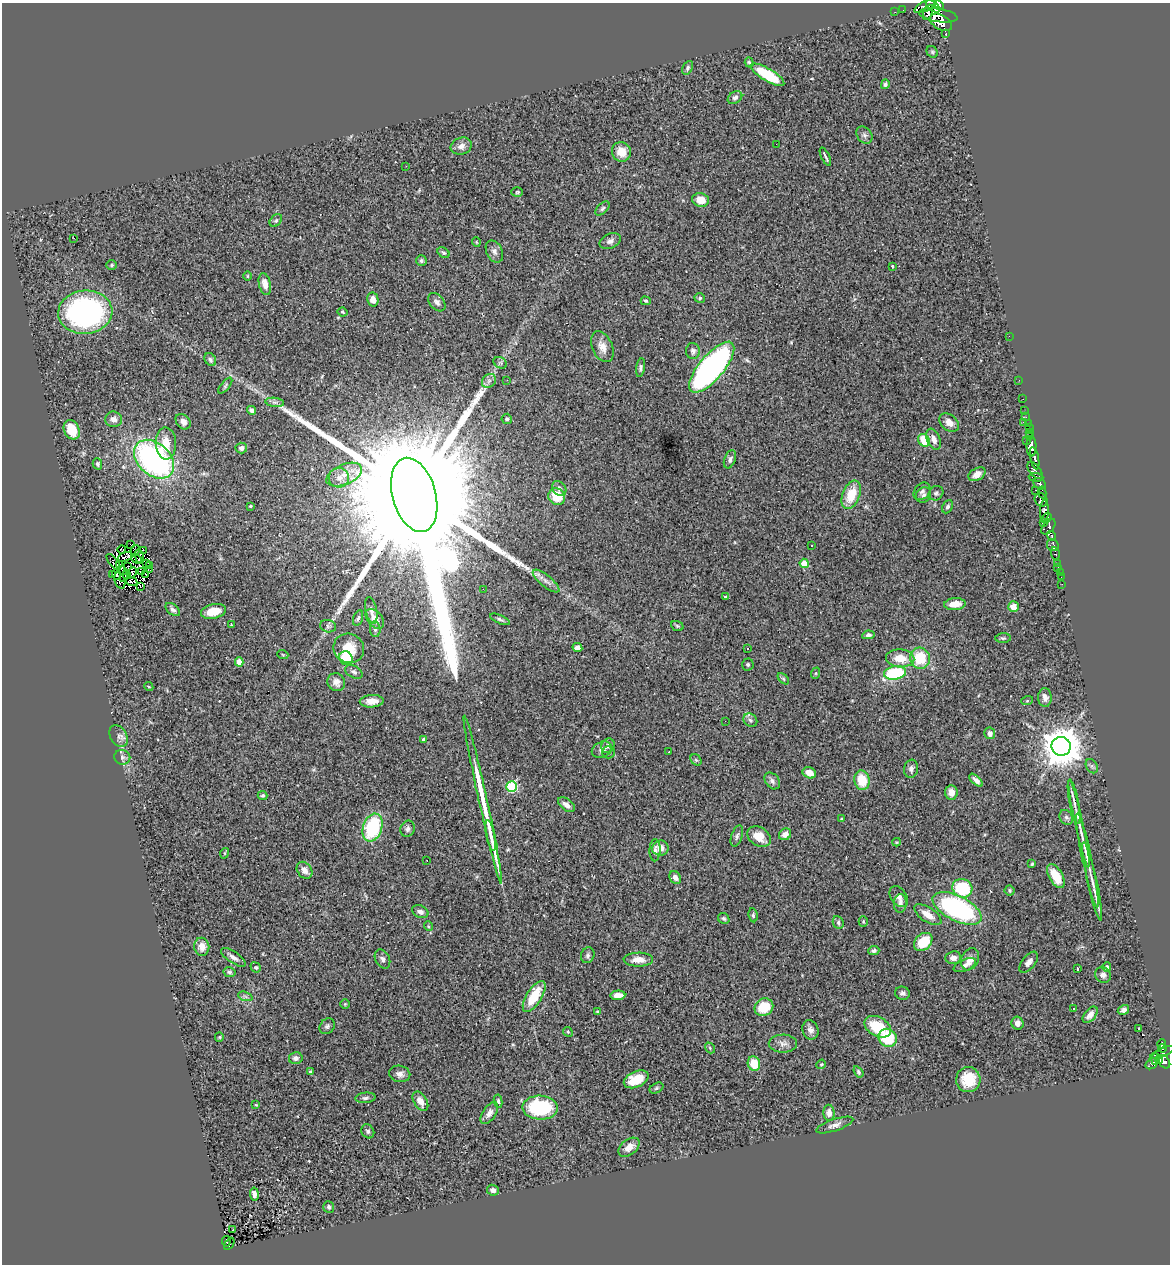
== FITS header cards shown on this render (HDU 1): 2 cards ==
NAXIS1  =                 1168
NAXIS2  =                 1262

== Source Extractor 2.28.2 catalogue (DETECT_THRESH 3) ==
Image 1168 x 1262 px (HDU 1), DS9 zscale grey, 1 PNG px = 1 image px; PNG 1172 x 1266 px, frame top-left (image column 1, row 1262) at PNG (2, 3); each listed source drawn as its Kron ellipse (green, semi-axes under 4 px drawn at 4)
Background 0.69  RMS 0.054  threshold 0.163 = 3 sigma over >= 5 px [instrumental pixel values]
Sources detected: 296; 4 with non-positive FLUX_AUTO (blend fragments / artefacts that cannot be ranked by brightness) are neither listed nor drawn; the other 292 listed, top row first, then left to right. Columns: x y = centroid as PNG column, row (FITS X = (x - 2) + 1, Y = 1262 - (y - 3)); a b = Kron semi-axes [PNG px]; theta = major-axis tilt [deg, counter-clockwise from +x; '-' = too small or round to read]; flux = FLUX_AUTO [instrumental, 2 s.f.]
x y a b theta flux
939 5 5 4 - 340
925 6 12 5 27 420
933 6 8 4 -35 490
903 10 2 2 - 1.7
895 12 2 2 - 2.1
928 12 8 4 67 270
938 15 19 6 -9 700
941 22 12 7 -30 900
946 34 3 3 - 47
932 52 6 5 - 4.8
749 62 5 4 - 5.5
688 68 7 5 62 7.2
767 75 19 6 -30 170
885 84 5 4 - 8.1
735 98 8 6 34 9.7
864 135 9 7 -52 12
776 144 2 2 - 13
461 146 11 8 19 22
621 152 10 9 - 49
825 157 10 3 -64 11
406 166 3 2 - 2.6
517 192 6 5 - 5
701 200 8 7 - 40
602 208 9 5 44 7.9
276 221 7 5 48 7
74 238 2 2 - 22
610 241 11 7 23 14
476 242 5 3 - 2.7
494 251 12 8 -63 17
444 253 6 4 -38 6
421 261 5 5 - 6.6
112 265 5 4 - 5.1
892 266 3 3 - 7.3
247 276 5 3 - 3.1
265 284 11 6 -76 31
700 298 5 4 - 5.9
373 299 7 5 -78 45
646 301 5 3 - 4.4
437 302 10 7 -48 16
85 312 27 21 5 900
343 312 5 3 - 3.9
1009 336 2 2 - 27
602 347 16 10 -66 34
693 351 8 7 - 12
210 360 7 5 -58 9.3
500 363 7 5 -29 7.5
712 367 32 12 50 1300
641 368 9 4 81 8.8
507 380 2 2 - 2.4
1019 380 3 2 - 3.4
489 381 8 6 45 13
225 386 9 4 51 6.3
1023 399 2 2 - 6.9
275 402 9 4 -8 11
251 410 5 4 - 12
1025 411 2 2 - 3.4
1026 417 3 3 - 2.7
114 419 8 8 - 21
507 419 5 5 - 7.5
183 422 8 6 -49 16
1023 422 2 2 - 23
949 423 11 7 -39 26
1028 423 2 2 - 4.9
1029 427 2 2 - 4.7
72 430 10 7 -65 87
1030 433 3 3 - 33
1029 436 4 3 - 9.5
934 439 11 6 -68 22
924 440 7 5 -57 95
1026 440 3 2 - 12
166 443 16 10 -87 55
1031 446 10 5 89 530
241 448 6 5 - 15
1035 458 11 4 -79 560
154 459 23 16 -42 930
730 459 9 5 68 11
97 464 6 4 -75 7.3
1035 471 10 5 -50 170
977 474 9 6 30 30
344 475 19 10 24 48
1036 477 7 4 -3 130
339 478 10 10 - 24
1040 484 6 5 - 210
559 488 8 6 -49 14
1036 490 4 3 - 51
922 491 9 7 47 12
1042 492 6 4 -80 140
936 493 8 6 43 9.1
414 495 38 21 -74 290000
851 495 15 8 68 89
924 495 8 7 - 10
557 497 9 8 - 89
1041 500 7 6 - 440
250 506 3 3 - 3.5
948 507 7 5 64 8.3
1044 511 11 4 88 450
1046 518 6 3 41 300
1043 523 4 3 - 75
1048 527 9 5 50 170
1052 536 5 4 - 150
130 544 2 2 - 2.2
811 545 3 3 - 12
1053 545 6 5 - 75
122 549 4 2 - 4.4
135 550 5 2 - 1
143 550 3 2 - 6
1055 553 6 3 -79 25
125 557 7 3 22 5.1
139 557 7 3 -74 8.1
137 559 5 3 - 3.3
114 562 10 2 -52 4.3
804 563 4 4 - 80
1058 563 3 2 - 6.5
146 564 2 2 - 0.9
119 565 3 2 - 3.7
150 566 2 2 - 4.7
127 567 3 2 - 3
1058 567 2 2 - 2.1
150 570 3 2 - 11
123 571 3 2 - 2.2
132 572 5 3 - 2.7
142 572 2 2 - 8.5
1060 573 2 2 - 10
113 574 3 2 - 2.8
116 574 5 3 - 1.2
126 574 3 2 - 2.7
146 575 3 2 - 1.5
1061 577 2 2 - 2.7
124 578 3 2 - 3.4
120 581 8 5 -70 14
546 581 16 6 -39 22
132 582 5 3 - 3.5
1062 584 2 2 - 6.3
140 586 2 2 - 200
483 589 2 2 - 8.7
725 597 3 3 - 4.6
955 604 11 6 4 43
1013 607 5 5 - 37
173 609 8 5 -37 9.4
371 610 13 5 -78 14
213 611 12 7 12 65
358 618 8 4 73 7.9
375 619 11 7 -50 36
500 619 11 4 -24 9
231 625 3 2 - 3.3
328 626 8 6 -13 9.5
677 626 6 5 - 5.4
375 629 8 5 -82 8.5
868 635 6 4 11 9.1
1003 638 7 5 1 6.3
349 648 15 14 - 84
577 648 5 4 - 15
748 648 3 2 - 5.9
283 655 5 3 - 3.2
346 658 7 6 - 120
900 658 14 9 -3 67
920 658 10 10 - 120
239 662 4 4 - 56
748 664 6 6 - 6.9
354 672 9 6 -29 9.9
816 673 6 3 71 4
895 673 11 7 11 230
783 679 7 4 -45 4.5
336 682 9 8 - 20
149 687 5 3 - 3.8
1045 698 9 6 -88 16
372 701 12 6 3 33
1027 701 6 4 19 4.3
750 720 7 6 - 10
725 721 2 2 - 1.8
990 733 6 5 - 18
118 736 11 8 -60 17
424 739 4 4 - 10
608 746 7 6 - 10
1061 746 9 9 - 10000
602 750 11 7 26 20
608 752 6 6 - 8
669 752 2 2 - 3.1
122 757 8 7 - 13
696 760 6 5 - 5.8
1092 766 7 5 -59 8.6
911 769 9 7 81 14
809 773 7 5 -26 33
862 780 10 7 -80 84
976 780 8 4 -44 14
772 781 9 6 -52 12
512 787 5 5 - 310
951 792 7 6 - 28
262 795 5 4 - 5.6
483 800 86 4 -77 250
1074 802 23 4 -79 21
566 805 9 5 -37 17
1066 817 8 6 -56 11
842 819 4 3 - 5.1
1079 824 44 4 -78 51
373 828 14 9 73 270
407 829 8 7 - 12
785 834 6 5 - 22
491 836 15 3 -78 30
737 836 11 5 72 9.9
759 836 12 9 -32 53
896 842 4 3 - 3.5
660 848 8 7 - 32
655 850 11 5 88 13
225 853 5 3 - 3.2
427 860 2 2 - 2.2
1087 861 48 5 -78 65
1032 864 3 3 - 4.2
305 870 9 7 -54 22
1056 876 13 6 -60 76
675 877 7 5 -53 17
1092 881 40 4 -78 46
962 888 10 9 - 210
1010 891 5 5 - 6
899 897 12 7 -55 17
900 903 9 6 86 13
957 908 26 12 -27 670
420 912 9 6 -23 14
753 915 7 4 -81 5.6
928 915 15 7 -33 39
724 919 6 5 - 6.7
863 921 5 4 - 4.1
838 922 6 5 - 8.8
428 926 5 3 - 3.4
923 942 10 7 45 120
202 947 9 7 -80 30
874 950 5 4 - 9.2
588 955 8 6 68 9.5
233 957 14 5 -34 18
953 958 8 6 5 24
382 959 10 7 -62 14
970 959 11 8 66 29
638 960 15 7 1 35
1029 962 12 6 51 19
965 965 12 5 23 15
256 967 5 4 - 4.7
1107 967 5 4 - 5.5
1077 969 3 3 - 5.4
229 972 6 5 - 7.8
1103 975 8 7 - 15
902 993 7 6 - 11
618 995 7 4 4 31
245 996 7 4 -19 8.3
534 996 17 7 58 120
345 1004 4 4 - 3.8
764 1007 10 8 33 96
1074 1008 3 3 - 7.2
1123 1010 6 4 30 13
597 1011 3 2 - 3.9
1090 1015 10 5 50 20
1017 1023 6 6 - 20
327 1026 8 7 - 9.4
878 1027 14 9 -29 130
1138 1029 3 2 - 6.5
810 1030 10 8 -69 17
568 1032 5 4 - 4.5
219 1037 5 4 - 4.2
888 1038 9 8 - 160
783 1044 14 9 1 21
1162 1044 4 3 - 26
710 1048 6 4 -52 5.4
1162 1048 4 3 - 47
1162 1052 13 4 23 120
296 1058 7 6 - 15
1156 1059 6 4 85 110
1159 1060 4 4 - 220
1164 1062 7 5 -58 250
754 1064 7 6 - 80
821 1064 5 4 - 3.8
1152 1064 6 5 - 63
311 1072 4 3 - 7.2
858 1072 6 4 -55 6.1
400 1074 10 8 -11 19
636 1079 13 7 25 85
968 1080 12 12 - 100
656 1088 7 5 28 6.4
365 1098 10 5 5 9.7
420 1101 10 6 -59 24
498 1101 7 4 -82 6.6
256 1105 4 2 - 3.3
540 1108 18 12 -1 250
489 1113 12 6 57 19
829 1113 8 5 -88 22
835 1125 19 6 19 19
368 1131 7 6 - 9.2
629 1147 12 7 40 31
493 1190 6 5 - 14
254 1194 6 4 -82 12
329 1207 6 5 - 8.9
232 1230 3 2 - 4.1
226 1241 5 2 - 21
229 1244 7 3 59 25
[4 non-positive-flux detections neither listed nor drawn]